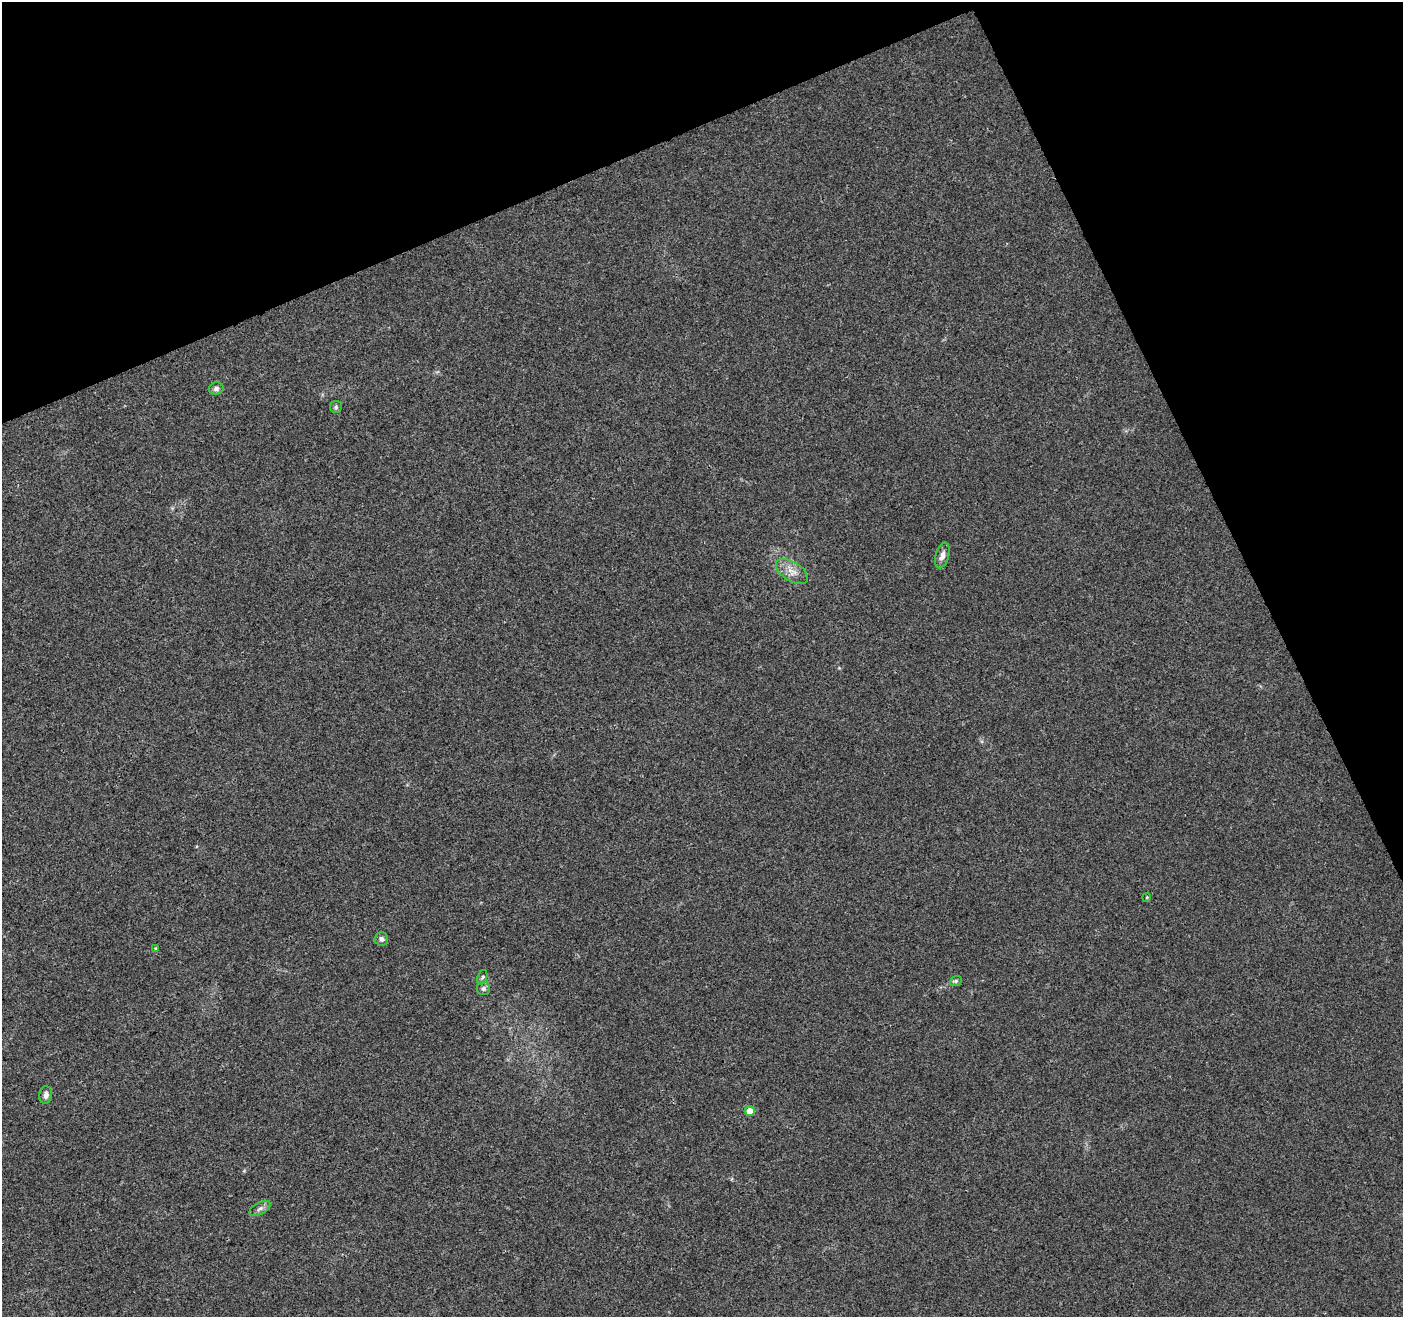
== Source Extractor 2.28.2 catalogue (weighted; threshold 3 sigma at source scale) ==
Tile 3 of 4 x 4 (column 3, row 1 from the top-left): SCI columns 2858-4258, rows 4116-5430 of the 5711 x 5544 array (HDU 1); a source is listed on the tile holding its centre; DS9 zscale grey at full resolution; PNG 1405 x 1319 px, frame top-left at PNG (2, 2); each listed source drawn as its Kron ellipse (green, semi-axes under 4 px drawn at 4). Shown black and unused: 22% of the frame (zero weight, under 3 of 4 exposures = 5% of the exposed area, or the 3 px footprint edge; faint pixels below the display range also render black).
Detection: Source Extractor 2.28.2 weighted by HDU 2 'WHT'; one run over the whole footprint, this tile lists its part. Background 0.00813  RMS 0.0027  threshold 0.0121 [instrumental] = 3 sigma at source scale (4.5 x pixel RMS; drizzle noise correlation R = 1.50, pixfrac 1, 0.0396/0.0396 arcsec/px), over >= 5 px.
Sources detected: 13; all 13 listed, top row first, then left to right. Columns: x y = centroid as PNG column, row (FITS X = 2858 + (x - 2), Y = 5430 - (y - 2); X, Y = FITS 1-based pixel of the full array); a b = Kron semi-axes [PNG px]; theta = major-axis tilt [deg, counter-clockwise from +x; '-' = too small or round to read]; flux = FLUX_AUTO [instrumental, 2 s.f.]
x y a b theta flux
216 389 7 6 - 0.86
336 407 6 6 - 0.47
942 555 13 6 74 1.5
792 571 18 9 -33 2.8
1147 897 4 3 - 0.24
381 939 7 7 - 1
156 949 4 3 - 0.31
482 977 7 4 70 0.47
956 981 6 5 - 0.47
483 988 7 6 - 0.67
46 1095 9 6 83 1.3
750 1111 5 5 - 3.3
260 1208 11 6 29 0.97